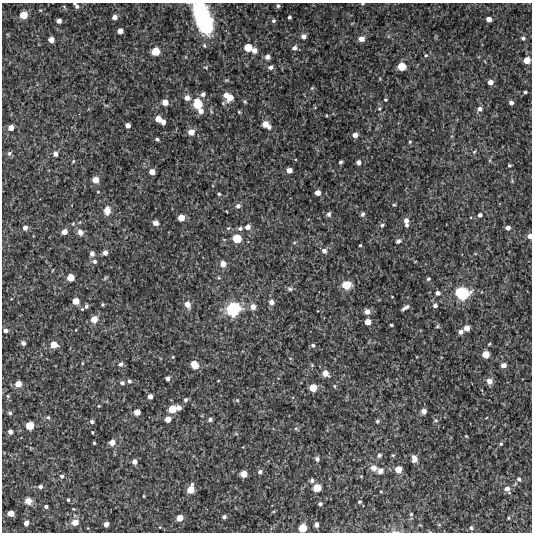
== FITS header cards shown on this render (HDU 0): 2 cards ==
NAXIS1  =                  530 /Length X axis
NAXIS2  =                  530 /Length Y axis

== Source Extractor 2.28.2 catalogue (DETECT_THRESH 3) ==
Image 530 x 530 px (HDU 0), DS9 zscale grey, 1 PNG px = 1 image px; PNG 534 x 534 px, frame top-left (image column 1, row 530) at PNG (2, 3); no overlay
Background 3710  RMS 240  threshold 706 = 3 sigma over >= 5 px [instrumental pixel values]
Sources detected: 204; all 204 listed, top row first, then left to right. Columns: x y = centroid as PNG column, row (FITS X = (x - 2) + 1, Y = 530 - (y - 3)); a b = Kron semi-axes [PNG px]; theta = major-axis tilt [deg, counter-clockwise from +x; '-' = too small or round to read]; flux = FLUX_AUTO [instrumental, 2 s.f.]
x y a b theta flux
362 4 4 3 - 1.7e+04
76 5 7 3 -50 4.4e+04
278 6 5 4 - 2.8e+04
23 15 6 5 - 2.3e+05
114 17 5 4 - 7.7e+04
289 17 4 3 - 3.1e+04
203 18 30 14 -71 1.8e+06
489 19 5 4 - 1.0e+05
59 21 4 4 - 7.3e+04
273 21 5 4 - 3.0e+04
120 31 5 4 - 1.1e+05
304 36 5 5 - 7.5e+04
523 38 5 5 - 3.7e+04
361 39 6 6 - 1.1e+05
51 40 5 4 - 1.1e+05
204 46 6 4 -86 2.7e+04
248 47 7 6 - 2.6e+05
294 48 6 5 - 5.7e+04
155 51 6 6 - 2.8e+05
254 51 6 5 - 9.2e+04
426 55 5 4 - 2.4e+04
268 57 5 5 - 8.6e+04
527 60 6 5 - 1.6e+05
402 66 6 6 - 2.7e+05
271 67 6 5 - 5.7e+04
490 82 5 5 - 9.6e+04
312 88 6 3 44 1.7e+04
525 92 3 3 - 2.4e+04
203 94 5 5 - 5.4e+04
226 95 6 5 - 1.0e+05
230 97 9 7 54 1.6e+05
187 98 6 5 - 1.0e+05
385 100 4 3 - 2.2e+04
245 101 6 4 -56 2.1e+04
165 102 6 5 - 1.4e+05
511 103 4 4 - 5.7e+04
198 104 9 8 - 4.0e+05
379 109 6 5 - 3.0e+04
480 109 6 5 - 7.3e+04
201 111 6 6 - 9.1e+04
239 112 4 4 - 1.8e+04
326 115 4 3 - 1.2e+04
158 119 5 5 - 1.6e+05
163 122 4 4 - 7.2e+04
128 125 4 4 - 8.6e+04
266 125 12 7 -38 1.4e+05
11 127 6 5 - 1.1e+05
191 132 6 6 - 1.5e+05
355 135 5 5 - 9.7e+04
157 139 4 3 - 2.6e+04
410 142 5 4 - 2.0e+04
474 152 6 4 53 2.4e+04
9 153 7 6 - 4.0e+04
55 154 6 5 - 6.3e+04
490 160 6 4 72 2.2e+04
73 161 5 4 - 1.9e+04
340 162 4 3 - 3.1e+04
358 162 5 5 - 6.9e+04
509 165 4 4 - 2.4e+04
289 170 5 4 - 1.0e+05
152 172 5 5 - 1.1e+05
95 180 6 6 - 1.7e+05
98 192 3 3 - 1.2e+04
318 193 5 5 - 9.9e+04
219 194 4 3 - 2.1e+04
394 205 4 4 - 2.0e+04
238 206 6 5 - 5.6e+04
107 211 10 7 83 1.3e+05
329 214 6 5 - 4.5e+04
362 214 6 4 71 3.9e+04
480 215 5 5 - 4.9e+04
181 218 5 5 - 1.7e+05
406 221 6 5 - 8.3e+04
73 223 5 4 - 1.8e+04
155 223 5 5 - 9.3e+04
382 225 5 4 - 2.9e+04
406 225 5 5 - 3.5e+04
248 227 6 5 - 9.5e+04
25 228 5 5 - 6.7e+04
240 228 6 5 - 4.4e+04
508 228 6 5 - 7.0e+04
64 232 5 5 - 1.1e+05
80 232 8 7 - 8.6e+04
530 236 5 5 - 9.0e+04
237 238 8 7 - 3.2e+05
398 241 7 5 29 4.1e+04
360 245 3 3 - 1.8e+04
324 251 7 6 - 6.3e+04
92 253 5 5 - 7.0e+04
105 253 5 5 - 7.9e+04
95 261 6 5 - 3.8e+04
223 264 6 6 - 1.2e+05
71 277 6 5 - 2.0e+05
105 278 6 4 46 1.9e+04
428 279 5 4 - 2.6e+04
346 285 8 7 - 3.3e+05
290 289 8 5 -11 3.4e+04
438 293 5 5 - 5.6e+04
462 293 13 11 -15 7.9e+05
392 297 3 2 - 1.0e+04
76 301 5 5 - 1.7e+05
271 302 6 6 - 7.9e+04
102 304 3 3 - 1.9e+04
187 304 7 6 - 1.3e+05
435 305 5 5 - 5.0e+04
86 306 7 6 - 3.7e+04
253 307 6 6 - 1.0e+05
405 307 8 3 30 5.0e+04
233 309 13 11 26 8.7e+05
318 311 2 2 - 8.3e+03
367 312 6 6 - 1.1e+05
94 319 7 7 - 1.4e+05
368 322 5 5 - 1.3e+05
391 325 3 3 - 2.0e+04
437 326 5 5 - 2.1e+04
466 328 5 5 - 1.1e+05
5 330 5 4 - 5.4e+04
76 330 2 2 - 1.3e+04
461 332 5 5 - 6.2e+04
23 343 5 4 - 5.6e+04
489 344 5 3 - 1.6e+04
54 345 7 6 - 1.8e+05
313 345 5 5 - 3.3e+04
486 354 6 5 - 2.0e+05
173 357 4 3 - 1.6e+04
82 363 4 3 - 1.4e+04
120 364 7 5 35 4.5e+04
194 365 7 6 - 2.7e+05
312 365 5 4 - 1.9e+04
503 365 5 4 - 8.8e+04
325 373 7 6 - 1.4e+05
168 378 4 4 - 5.7e+04
129 381 5 4 - 3.7e+04
218 381 3 2 - 1.1e+04
489 381 7 7 - 8.8e+04
122 383 5 5 - 4.0e+04
18 384 6 6 - 1.5e+05
334 386 5 4 - 1.8e+04
313 388 6 6 - 2.3e+05
8 396 5 4 - 2.0e+04
150 396 4 4 - 8.0e+04
185 400 6 4 44 3.5e+04
237 400 5 4 - 1.8e+04
99 406 3 3 - 1.3e+04
178 408 5 5 - 8.6e+04
172 409 7 6 - 2.5e+05
424 411 5 5 - 7.9e+04
137 412 5 5 - 1.5e+05
10 413 5 4 - 2.9e+04
48 417 6 5 - 2.8e+04
168 419 5 5 - 1.4e+05
210 420 5 5 - 3.6e+04
436 420 6 5 - 2.4e+04
377 421 5 5 - 2.4e+04
92 422 5 4 - 3.6e+04
30 426 6 6 - 2.7e+05
296 428 6 4 -1 2.2e+04
10 432 4 4 - 6.7e+04
92 432 3 2 - 1.3e+04
236 434 6 4 -18 1.7e+04
466 436 4 3 - 1.3e+04
112 442 6 6 - 9.7e+04
94 443 3 3 - 1.9e+04
501 444 5 4 - 2.3e+04
379 455 6 5 - 3.8e+04
393 455 5 4 - 1.7e+04
317 459 6 5 - 4.2e+04
414 459 7 5 -87 8.7e+04
134 462 5 5 - 7.4e+04
374 468 11 7 -10 9.0e+04
398 469 6 6 - 1.7e+05
380 471 7 7 - 7.0e+04
260 472 5 5 - 4.6e+04
243 474 5 5 - 1.7e+05
62 476 5 5 - 3.8e+04
361 476 5 3 - 1.4e+04
519 479 6 5 - 3.4e+04
312 480 5 5 - 4.1e+04
40 487 5 5 - 4.2e+04
317 488 6 6 - 2.5e+05
191 489 8 6 71 2.4e+05
507 489 8 6 -59 9.5e+04
381 492 4 2 - 1.1e+04
144 496 4 2 - 1.3e+04
68 500 3 3 - 2.0e+04
28 501 9 8 - 1.0e+05
359 502 4 4 - 2.6e+04
320 504 4 4 - 3.9e+04
46 506 4 4 - 3.4e+04
73 509 4 3 - 1.3e+04
273 512 5 3 - 1.5e+04
11 513 5 5 - 1.4e+05
411 514 5 4 - 1.6e+04
224 517 4 4 - 4.0e+04
180 518 6 5 - 1.5e+05
508 518 4 3 - 1.5e+04
75 522 7 6 - 1.6e+05
26 523 5 4 - 7.5e+04
106 524 4 4 - 8.5e+04
316 525 4 4 - 6.7e+04
160 527 3 3 - 1.1e+04
303 528 6 6 - 2.7e+05
471 528 5 4 - 3.4e+04
395 532 11 3 -7 3.5e+04
At the frame edge (FLAGS 8, measured only in part): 6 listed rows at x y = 362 4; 76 5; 203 18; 530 236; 303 528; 395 532